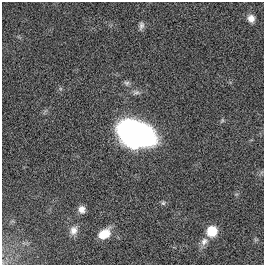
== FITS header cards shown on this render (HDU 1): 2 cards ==
NAXIS1  =                  262
NAXIS2  =                  263

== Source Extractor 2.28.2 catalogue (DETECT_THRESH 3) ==
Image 262 x 263 px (HDU 1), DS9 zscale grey, 1 PNG px = 1 image px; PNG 266 x 267 px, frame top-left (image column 1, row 263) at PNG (2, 2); no overlay
Background 0.00313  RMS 0.034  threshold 0.102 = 3 sigma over >= 5 px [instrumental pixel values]
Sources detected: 11; all 11 listed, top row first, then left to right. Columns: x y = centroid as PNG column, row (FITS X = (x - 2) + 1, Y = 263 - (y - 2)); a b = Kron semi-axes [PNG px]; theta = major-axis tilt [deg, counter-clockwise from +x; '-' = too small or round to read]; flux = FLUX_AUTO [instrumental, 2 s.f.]
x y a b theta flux
251 18 8 7 - 15
141 26 11 6 83 7.8
127 83 8 6 0 5.7
136 92 11 7 -2 8.5
135 134 32 20 -21 640
163 203 6 6 - 4.1
82 209 8 7 - 13
73 230 12 9 72 15
212 231 9 8 - 58
104 234 12 8 32 42
204 241 12 8 50 14